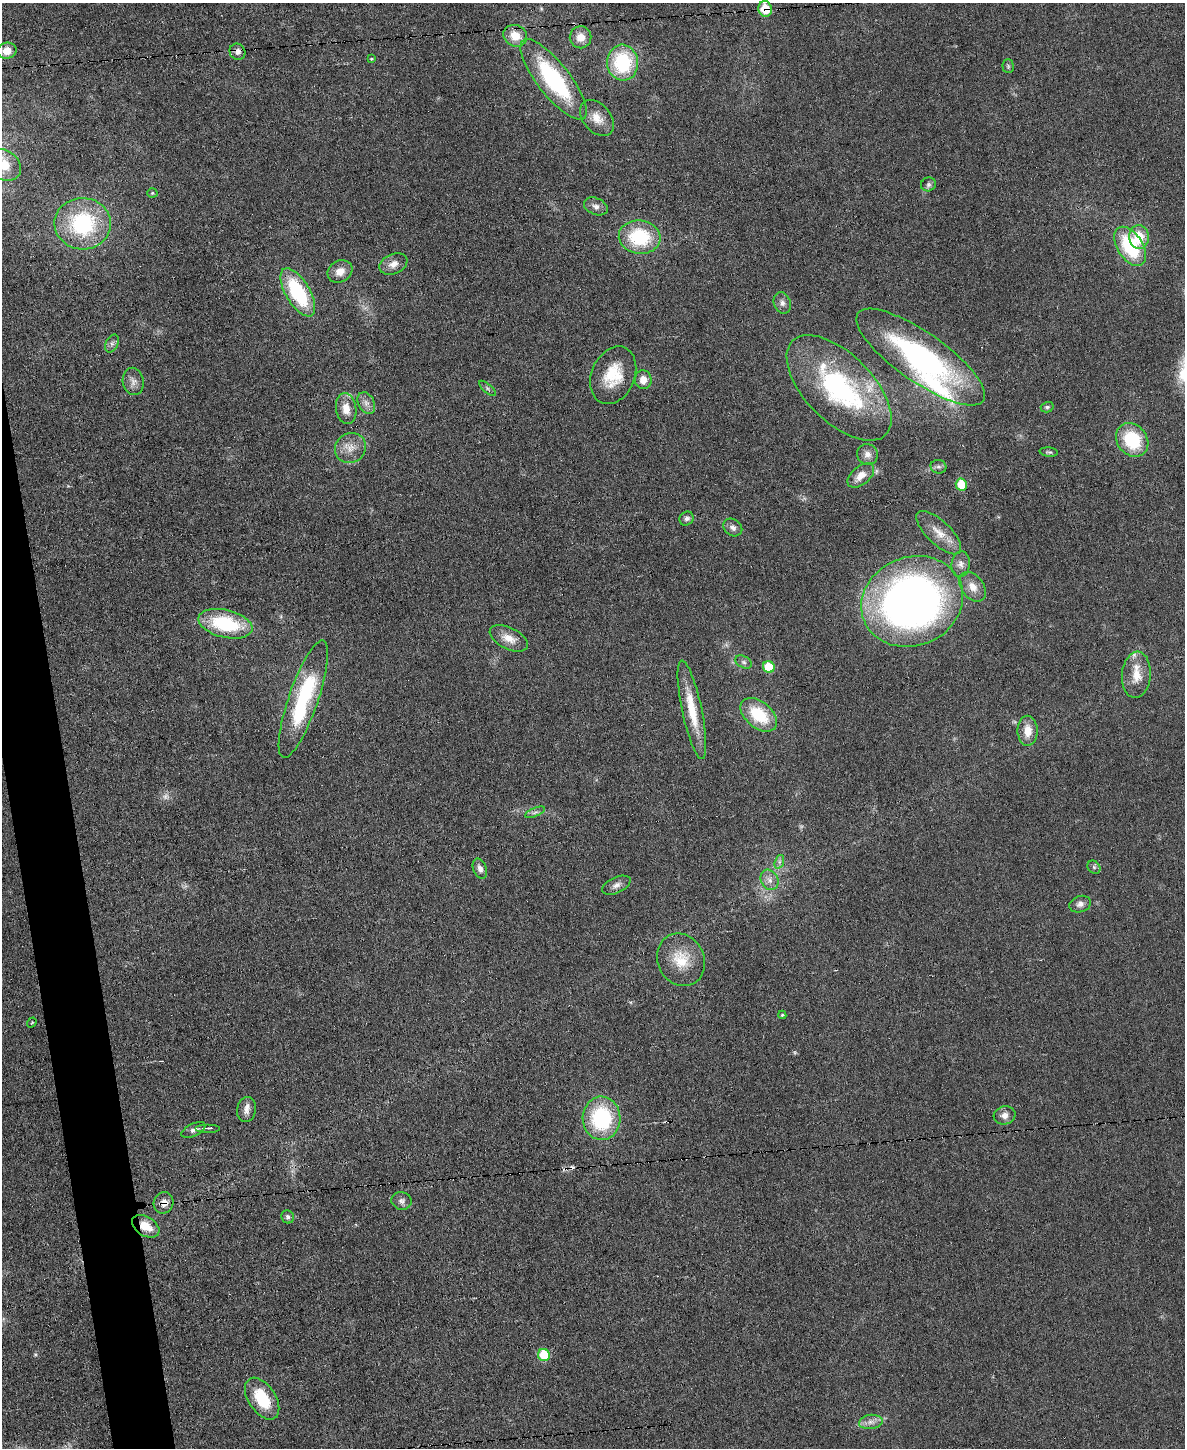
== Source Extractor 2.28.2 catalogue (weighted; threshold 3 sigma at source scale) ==
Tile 7 of 4 x 3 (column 3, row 2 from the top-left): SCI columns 2368-3550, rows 1578-3023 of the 4736 x 4713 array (HDU 1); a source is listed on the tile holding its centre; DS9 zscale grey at full resolution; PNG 1187 x 1450 px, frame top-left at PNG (2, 3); each listed source drawn as its Kron ellipse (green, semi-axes under 4 px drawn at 4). Shown black and unused: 3% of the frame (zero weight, under 3 of 6 exposures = <1% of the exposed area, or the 3 px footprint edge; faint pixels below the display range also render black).
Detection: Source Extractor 2.28.2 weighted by HDU 2 'WHT'; one run over the whole footprint, this tile lists its part. Background 0.0307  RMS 0.004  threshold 0.0163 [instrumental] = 3 sigma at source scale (4.09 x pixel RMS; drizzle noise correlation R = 1.36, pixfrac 0.8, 0.05/0.05 arcsec/px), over >= 5 px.
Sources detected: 81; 1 too faint to see at this stretch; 1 cosmic-ray / hot-pixel residue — neither listed nor drawn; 3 inside a brighter listed object's ellipse — not listed separately; the other 76 listed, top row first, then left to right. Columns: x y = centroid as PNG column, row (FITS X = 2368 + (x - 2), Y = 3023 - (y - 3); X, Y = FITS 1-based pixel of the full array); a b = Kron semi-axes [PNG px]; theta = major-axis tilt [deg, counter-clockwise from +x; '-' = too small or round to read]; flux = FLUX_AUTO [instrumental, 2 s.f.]
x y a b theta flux
765 9 8 6 -76 11
515 36 12 10 -27 6.2
581 37 11 11 - 4.2
7 51 9 8 - 4.3
237 52 8 7 - 2
371 59 3 3 - 0.51
623 63 18 15 -84 27
1008 66 7 5 -89 0.66
554 79 49 16 -52 45
597 118 20 13 -50 5.2
4 165 18 14 -35 9.7
928 184 8 7 - 1
152 193 5 4 - 0.51
596 206 12 8 -22 2
83 224 28 25 -2 36
640 237 21 17 -7 24
1139 237 12 9 -88 9.1
1130 246 22 12 -58 27
393 264 14 10 23 3.1
340 271 13 10 29 3.9
298 292 27 12 -59 29
782 303 11 8 -68 1.9
112 344 9 6 63 1.2
921 357 76 24 -35 85
613 375 30 21 67 14
643 380 9 8 - 3.7
133 381 14 10 -78 2.6
487 388 10 4 -41 0.85
839 388 66 34 -45 59
366 403 11 8 -62 2.1
1047 407 6 5 - 0.72
346 409 15 10 -82 5
1132 440 18 15 -50 20
350 448 16 14 30 5
1049 452 9 4 -5 0.71
867 454 10 10 - 2.2
938 467 8 7 - 1.1
861 475 15 9 40 3.7
961 485 6 5 - 11
687 519 7 6 - 1.2
733 527 10 8 -36 1.8
939 533 29 12 -44 6.5
961 564 13 9 85 2.3
973 587 16 11 -53 4.3
912 601 52 44 22 260
225 624 28 14 -13 27
509 638 21 10 -26 4.8
744 662 9 5 -27 0.97
769 667 6 5 - 11
1136 675 23 14 85 7.1
303 699 62 14 71 37
692 710 50 10 -78 13
759 715 21 13 -39 16
1028 731 15 10 -88 5.3
535 812 11 4 21 1.1
779 862 7 4 71 0.96
1094 867 7 6 - 0.8
480 869 10 6 -69 1.8
770 880 10 8 -61 2.4
616 885 15 8 24 2.1
1080 904 11 8 18 1.9
681 960 27 23 -63 12
782 1015 4 4 - 0.52
32 1023 5 4 - 0.33
246 1110 12 9 79 2.5
1005 1115 11 9 15 2.3
601 1118 22 19 -88 33
208 1128 12 2 0 0.73
193 1130 13 6 26 1.5
402 1201 10 9 - 1.6
164 1203 11 9 70 3
288 1217 7 6 - 1.1
146 1226 15 9 -31 6.2
544 1355 6 6 - 14
262 1399 23 13 -56 15
871 1422 12 7 7 2.3
Overlapping masked pixels (flux is a lower limit): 5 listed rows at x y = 765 9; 237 52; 554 79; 164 1203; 146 1226
Isophote crosses this tile's border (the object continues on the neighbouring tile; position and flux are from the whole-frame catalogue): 2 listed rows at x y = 7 51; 4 165